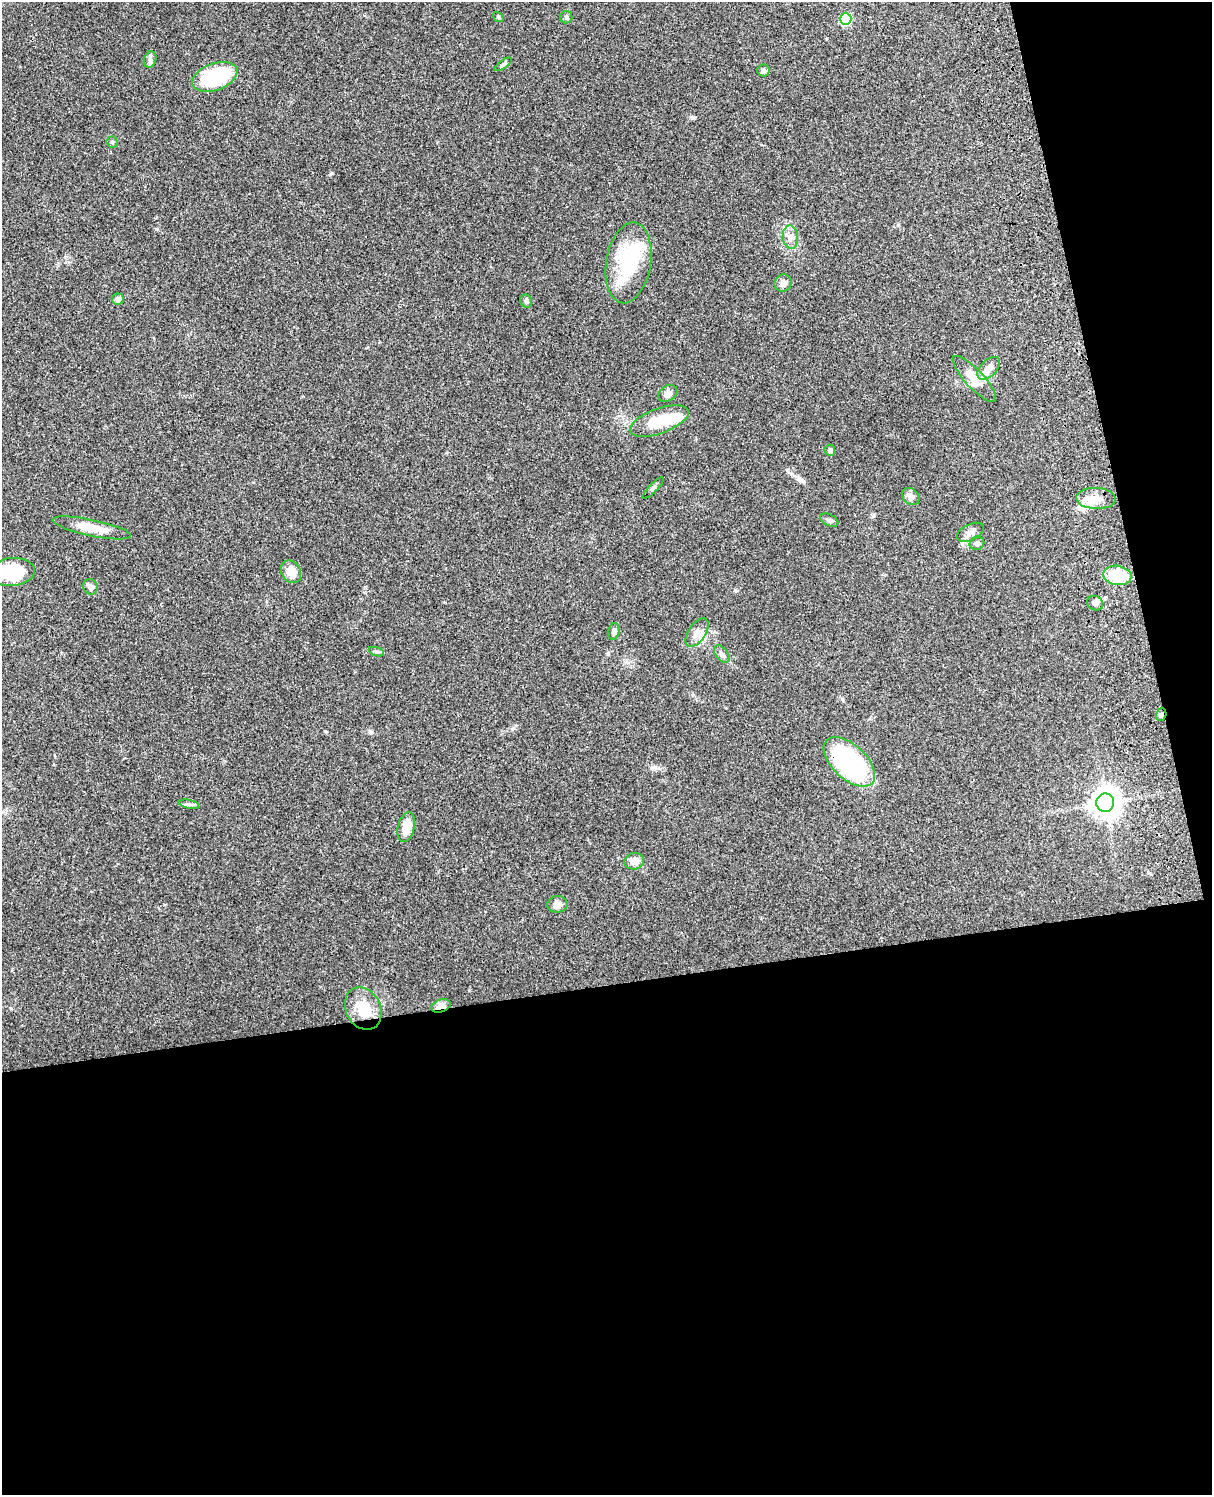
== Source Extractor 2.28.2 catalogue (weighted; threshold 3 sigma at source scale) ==
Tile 12 of 4 x 3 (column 4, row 3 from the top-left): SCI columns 3749-4958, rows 166-1658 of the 5079 x 4922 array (HDU 1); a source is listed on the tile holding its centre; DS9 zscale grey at full resolution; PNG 1214 x 1497 px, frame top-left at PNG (2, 2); each listed source drawn as its Kron ellipse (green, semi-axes under 4 px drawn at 4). Shown black and unused: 39% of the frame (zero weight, under 3 of 4 exposures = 6% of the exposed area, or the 3 px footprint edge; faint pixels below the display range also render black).
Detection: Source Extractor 2.28.2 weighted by HDU 2 'WHT'; one run over the whole footprint, this tile lists its part. Background 0.0911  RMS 0.0062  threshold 0.0279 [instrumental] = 3 sigma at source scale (4.5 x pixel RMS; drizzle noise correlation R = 1.50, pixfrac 1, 0.05/0.05 arcsec/px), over >= 5 px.
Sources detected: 46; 3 inside a brighter object's white glare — neither listed nor drawn; the other 43 listed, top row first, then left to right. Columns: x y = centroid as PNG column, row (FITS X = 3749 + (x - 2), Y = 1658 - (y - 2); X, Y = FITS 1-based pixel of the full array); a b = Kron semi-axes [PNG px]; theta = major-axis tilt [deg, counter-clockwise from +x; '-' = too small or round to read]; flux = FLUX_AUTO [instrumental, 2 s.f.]
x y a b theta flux
498 17 6 4 -34 0.64
566 17 6 6 - 1.1
846 19 6 5 - 44
150 59 8 6 71 1.7
503 64 10 3 34 1.1
763 70 6 6 - 1.5
215 77 23 13 20 45
112 142 5 5 - 1.1
790 237 12 7 -85 3.5
628 263 41 22 80 44
783 283 9 8 - 3
118 299 6 6 - 1.8
526 301 7 5 -64 1.5
989 368 14 8 45 5.2
974 379 30 9 -47 7.9
668 393 10 7 33 3
659 421 31 12 20 17
830 450 5 5 - 1.4
653 488 14 3 46 1.2
911 497 9 7 -43 3
1096 498 20 10 -2 7.4
829 520 9 5 -27 1.4
92 528 40 8 -12 12
970 532 14 8 26 3.2
977 543 7 6 - 1.7
12 572 23 14 5 28
291 572 12 9 -58 8.5
1117 575 14 9 -8 22
90 587 8 7 - 2.5
1095 603 8 7 - 2
614 631 8 5 80 1.7
697 633 16 8 56 4.3
376 652 8 3 -19 0.91
722 654 10 6 -52 1.9
1161 715 6 5 - 1.3
849 762 31 17 -43 94
1105 803 9 9 - 690
189 804 10 3 -11 1.4
406 827 15 8 77 9.1
634 861 10 8 13 4.9
557 904 10 8 4 3.8
441 1006 10 6 18 5.5
363 1009 22 17 -63 16
Overlapping masked pixels (flux is a lower limit): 3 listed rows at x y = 1161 715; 849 762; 441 1006
Isophote crosses this tile's border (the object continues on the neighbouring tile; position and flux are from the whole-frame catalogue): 1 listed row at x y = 12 572
Unlisted compact peaks at least as high as the median listed source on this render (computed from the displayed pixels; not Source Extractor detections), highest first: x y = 332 173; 157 229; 692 117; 514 728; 735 590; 608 654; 325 731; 370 732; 164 905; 873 516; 842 699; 898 225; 655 767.